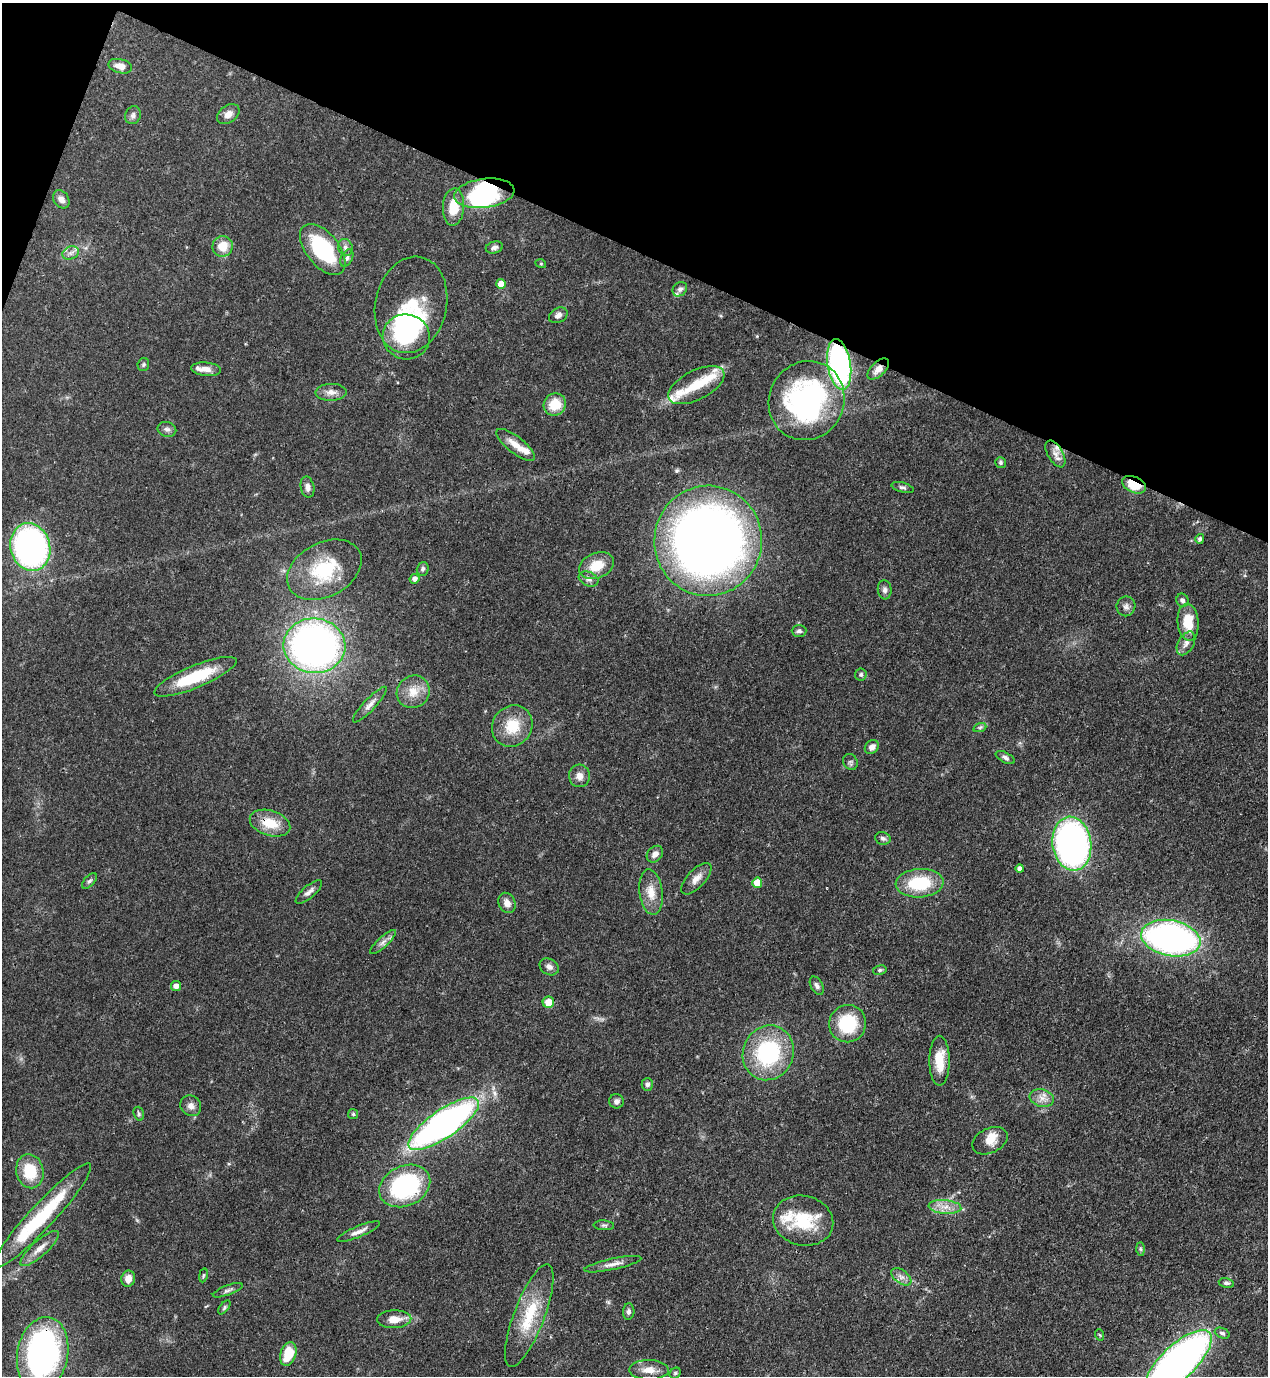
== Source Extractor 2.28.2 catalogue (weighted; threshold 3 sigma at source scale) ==
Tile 2 of 4 x 4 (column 2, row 1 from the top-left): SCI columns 1619-2884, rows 4165-5538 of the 5638 x 5578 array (HDU 1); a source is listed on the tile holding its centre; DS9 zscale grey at full resolution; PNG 1270 x 1378 px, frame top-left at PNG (2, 3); each listed source drawn as its Kron ellipse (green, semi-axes under 4 px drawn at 4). Shown black and unused: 19% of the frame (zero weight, under 3 of 4 exposures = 7% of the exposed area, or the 3 px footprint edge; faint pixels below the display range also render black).
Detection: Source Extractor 2.28.2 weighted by HDU 2 'WHT'; one run over the whole footprint, this tile lists its part. Background 0.0517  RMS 0.0035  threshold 0.0157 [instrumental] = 3 sigma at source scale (4.5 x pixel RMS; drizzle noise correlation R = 1.50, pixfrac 1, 0.05/0.05 arcsec/px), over >= 5 px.
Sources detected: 129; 4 inside a brighter object's white glare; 1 cosmic-ray / hot-pixel residue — neither listed nor drawn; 10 inside a brighter listed object's ellipse — not listed separately; the other 114 listed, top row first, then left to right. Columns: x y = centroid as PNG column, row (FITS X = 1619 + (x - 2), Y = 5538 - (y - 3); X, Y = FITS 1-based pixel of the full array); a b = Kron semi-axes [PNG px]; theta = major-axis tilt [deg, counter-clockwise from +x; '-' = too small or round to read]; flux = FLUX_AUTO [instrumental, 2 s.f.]
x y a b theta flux
120 66 12 7 -14 2.8
228 114 12 8 36 2.5
133 115 9 7 67 1.2
484 193 30 14 7 25
61 199 10 7 -55 1.9
453 207 19 10 86 7.1
223 246 10 10 - 5.6
345 247 8 7 - 1.3
494 247 9 6 14 1
323 249 30 16 -51 30
71 253 8 6 21 1.4
347 258 9 5 64 1.1
541 264 5 3 - 0.32
501 284 5 5 - 4.3
680 289 8 6 44 1.1
411 305 49 35 77 20
558 315 10 7 31 1.5
406 337 24 22 -16 23
143 364 6 5 - 0.6
839 364 25 11 -80 85
206 369 15 7 -6 2.5
878 369 13 7 44 2.5
696 385 31 14 27 9.2
331 392 15 8 2 2.5
807 401 40 37 63 75
555 404 11 11 - 7.7
167 429 9 7 -14 1.3
515 445 23 8 -38 4.2
1055 454 15 7 -60 2.6
1000 463 5 5 - 0.75
1134 485 13 7 -24 10
307 487 11 6 -77 1.6
902 487 11 5 -15 0.9
1200 539 5 4 - 0.82
708 541 55 53 82 300
30 547 24 19 -75 100
597 566 18 12 23 7.6
423 569 7 6 - 0.88
324 570 39 27 28 23
415 579 5 4 - 1.4
589 579 10 7 -22 1.4
885 590 9 7 -84 1.3
1182 600 7 6 - 1
1126 606 10 9 - 1.4
1188 622 18 10 -86 8.1
799 631 7 6 - 0.99
1186 643 13 8 60 1.8
314 646 31 27 -5 180
861 674 6 6 - 0.8
195 677 44 11 22 19
413 692 17 16 - 5.7
370 705 24 6 47 2.4
512 726 21 19 51 10
980 727 6 4 19 0.62
872 747 8 6 42 1.9
1005 758 10 5 -28 1.1
850 762 8 7 - 0.86
579 776 11 10 - 2.5
270 823 21 12 -17 8
883 838 8 6 -17 0.97
1072 844 27 19 -82 130
655 854 9 7 46 1.8
1020 869 4 4 - 1.3
696 879 20 9 47 2.9
89 881 9 5 46 0.92
757 883 5 5 - 6.2
920 883 24 14 4 17
309 892 16 6 40 1.8
651 892 23 11 -83 5.2
507 903 10 8 -65 2.3
1171 938 30 17 -11 120
383 942 17 5 42 1.7
549 967 10 8 -32 1.6
880 970 7 4 10 0.61
176 986 5 5 - 2.1
817 986 10 6 -62 1.1
548 1002 6 5 - 5.1
848 1024 19 18 - 17
768 1053 28 25 67 35
939 1061 25 10 90 7.4
647 1084 6 6 - 1
1042 1098 12 8 -14 2.7
616 1101 7 7 - 1.2
191 1106 11 10 - 1.9
139 1114 7 5 -74 0.67
353 1114 5 5 - 0.46
444 1124 42 14 34 160
990 1141 18 12 26 4.2
30 1171 17 13 -77 11
405 1186 26 20 25 43
945 1207 16 7 -5 3.4
42 1216 70 12 47 27
803 1221 30 25 -14 17
604 1225 10 5 -4 0.74
359 1232 23 5 23 2.3
40 1248 25 7 42 3.6
1141 1249 7 4 -89 0.58
613 1264 29 5 12 2.7
203 1275 7 3 81 0.47
901 1277 11 6 -37 1.8
128 1279 8 7 - 3.1
1226 1283 8 4 -10 0.82
228 1290 16 5 21 1.2
224 1307 8 4 51 0.63
629 1312 8 5 84 0.96
529 1316 54 15 69 16
394 1319 17 9 3 4.2
1222 1333 8 5 -23 0.84
1100 1335 6 3 -70 0.37
43 1354 37 25 79 100
288 1354 12 7 73 10
1178 1362 43 17 43 180
649 1370 20 10 -1 3.8
675 1373 6 5 - 0.52
Overlapping masked pixels (flux is a lower limit): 6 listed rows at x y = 484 193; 839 364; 878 369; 1134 485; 270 823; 43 1354
Isophote crosses this tile's border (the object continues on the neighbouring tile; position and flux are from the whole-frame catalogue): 2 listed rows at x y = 43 1354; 1178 1362